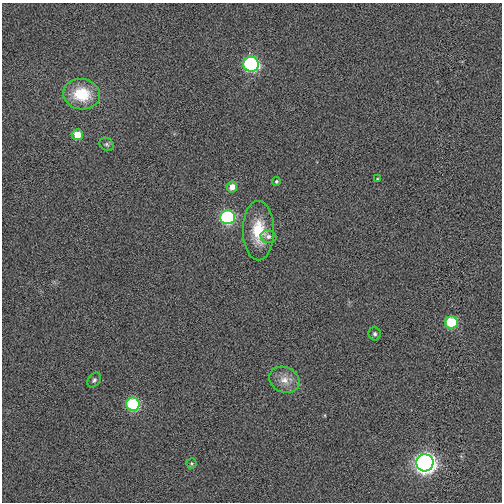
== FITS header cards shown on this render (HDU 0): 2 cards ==
NAXIS1  =                  500
NAXIS2  =                  500

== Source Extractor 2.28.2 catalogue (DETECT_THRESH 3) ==
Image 500 x 500 px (HDU 0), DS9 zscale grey, 1 PNG px = 1 image px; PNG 504 x 504 px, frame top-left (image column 1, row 500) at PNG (2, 3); each listed source drawn as its Kron ellipse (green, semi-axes under 4 px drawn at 4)
Background 0.00112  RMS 0.068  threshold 0.204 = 3 sigma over >= 5 px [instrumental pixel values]
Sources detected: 17; all 17 listed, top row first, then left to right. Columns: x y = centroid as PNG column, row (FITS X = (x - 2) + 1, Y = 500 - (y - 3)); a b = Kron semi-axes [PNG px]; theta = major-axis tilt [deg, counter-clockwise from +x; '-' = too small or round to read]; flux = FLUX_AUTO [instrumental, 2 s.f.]
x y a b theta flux
251 64 8 7 - 640
82 94 18 15 -7 190
77 135 6 5 - 76
107 144 8 6 -38 11
377 179 3 2 - 3.8
276 181 4 4 - 5.9
232 187 5 5 - 44
227 217 7 7 - 550
258 231 30 15 -90 150
268 237 8 6 -11 16
451 322 6 6 - 220
375 334 6 6 - 10
94 380 8 5 52 12
284 380 15 12 -26 58
133 404 7 6 - 380
191 463 5 5 - 6.8
425 463 8 8 - 2300